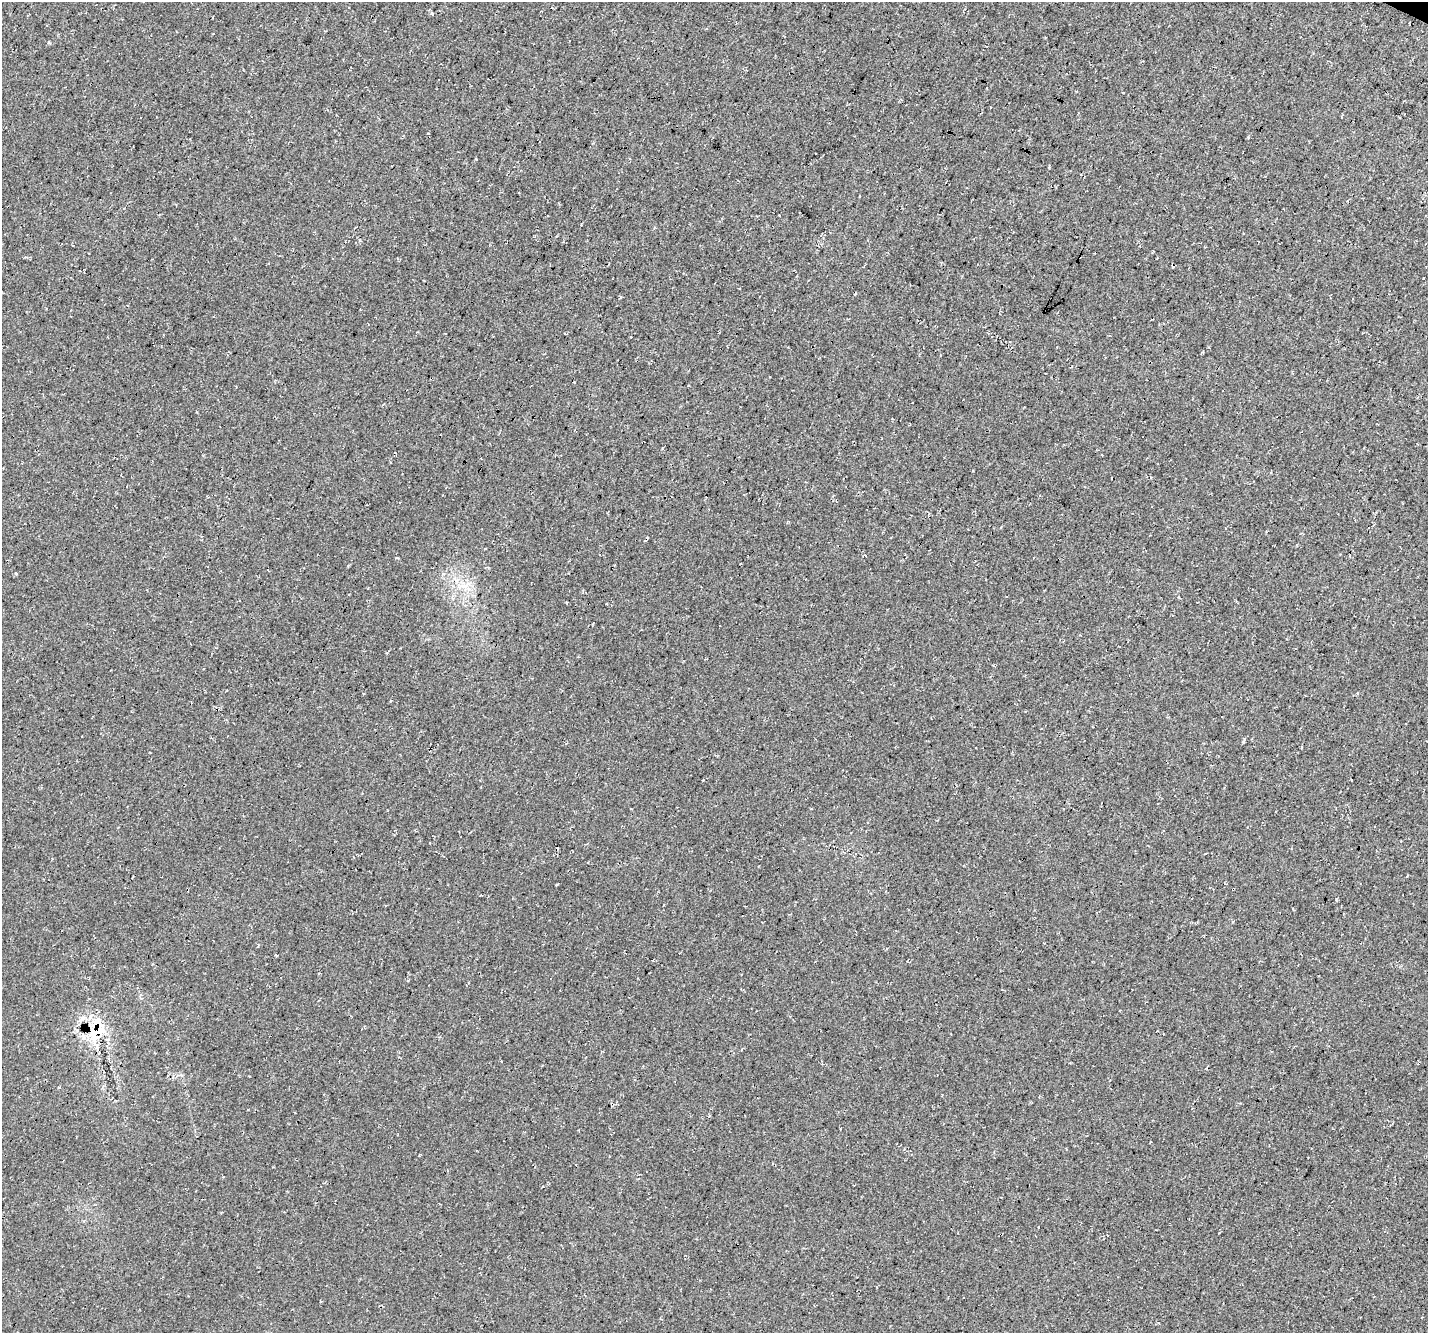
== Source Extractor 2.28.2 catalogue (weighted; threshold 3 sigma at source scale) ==
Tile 10 of 4 x 4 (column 2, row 3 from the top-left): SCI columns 1456-2881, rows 1583-2913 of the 5769 x 5892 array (HDU 1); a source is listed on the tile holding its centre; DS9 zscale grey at full resolution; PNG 1430 x 1335 px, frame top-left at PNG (2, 2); no overlay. Shown black and unused: <1% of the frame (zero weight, under 3 of 4 exposures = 5% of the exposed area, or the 3 px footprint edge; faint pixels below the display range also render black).
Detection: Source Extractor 2.28.2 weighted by HDU 2 'WHT'; one run over the whole footprint, this tile lists its part. Background 0.0391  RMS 0.0096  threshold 0.0434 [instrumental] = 3 sigma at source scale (4.5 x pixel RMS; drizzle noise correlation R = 1.50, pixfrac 1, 0.0396/0.0396 arcsec/px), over >= 5 px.
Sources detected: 10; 2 cosmic-ray / hot-pixel residue — not listed; the other 8 listed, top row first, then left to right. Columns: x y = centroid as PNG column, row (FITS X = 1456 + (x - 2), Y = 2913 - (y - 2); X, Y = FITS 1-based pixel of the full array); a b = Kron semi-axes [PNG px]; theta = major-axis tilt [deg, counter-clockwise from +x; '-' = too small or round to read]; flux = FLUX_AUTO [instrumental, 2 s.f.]
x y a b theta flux
432 13 3 3 - 3
990 107 3 2 - 0.88
859 196 3 2 - 0.7
16 574 4 3 - 0.97
1243 742 4 4 - 1.3
1233 921 4 3 - 0.81
275 955 4 3 - 0.93
98 1027 31 22 60 41
Overlapping masked pixels (flux is a lower limit): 1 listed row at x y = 98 1027